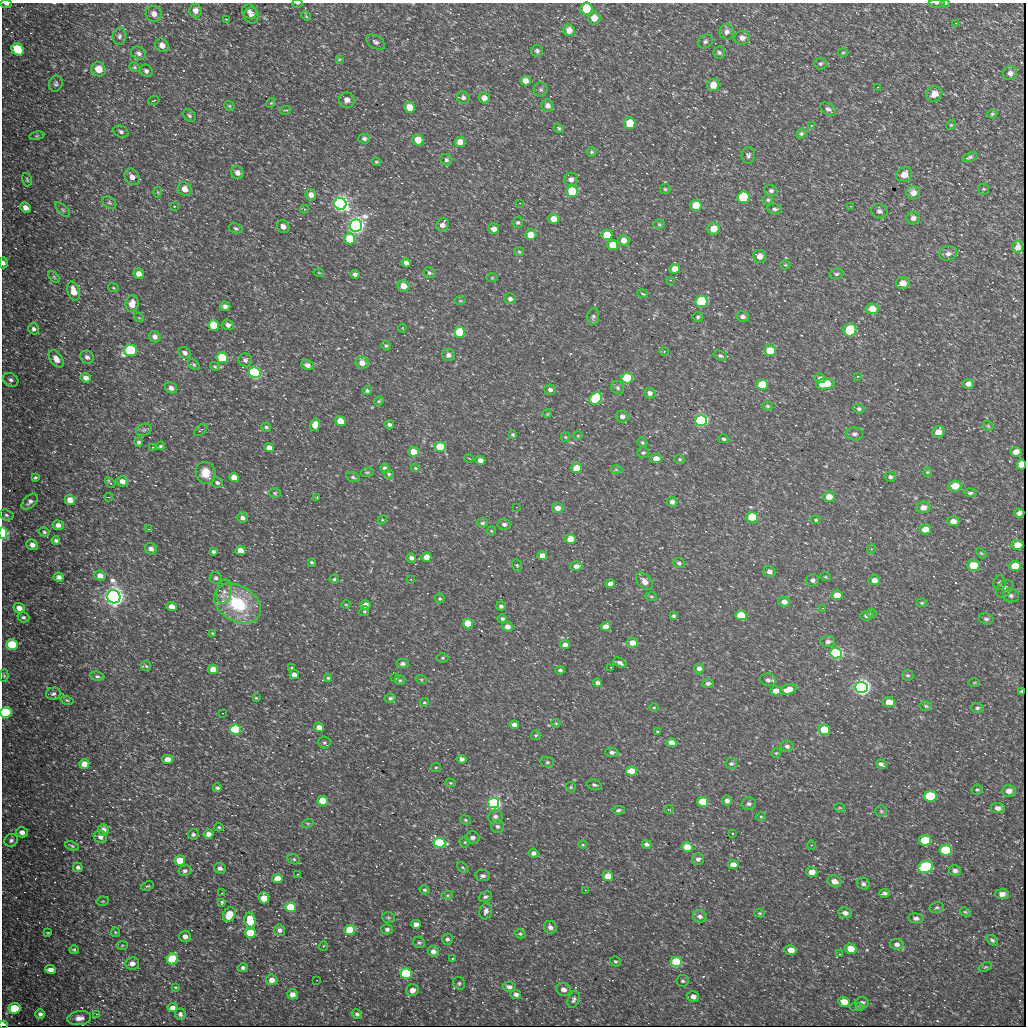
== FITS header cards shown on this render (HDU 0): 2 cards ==
NAXIS1  =                 1024
NAXIS2  =                 1024

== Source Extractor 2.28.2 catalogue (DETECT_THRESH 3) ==
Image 1024 x 1024 px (HDU 0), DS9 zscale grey, 1 PNG px = 1 image px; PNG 1028 x 1028 px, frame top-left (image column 1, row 1024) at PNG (2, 3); each listed source drawn as its Kron ellipse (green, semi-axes under 4 px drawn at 4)
Background 667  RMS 13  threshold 37.8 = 3 sigma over >= 5 px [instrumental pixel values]
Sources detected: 508; of the 508, the 500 brightest by FLUX_AUTO listed and drawn (8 fainter detections omitted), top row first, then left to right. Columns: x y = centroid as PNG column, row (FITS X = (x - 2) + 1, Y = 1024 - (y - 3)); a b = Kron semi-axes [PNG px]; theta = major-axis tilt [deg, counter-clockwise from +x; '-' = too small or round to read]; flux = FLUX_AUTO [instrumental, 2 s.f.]
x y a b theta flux
297 3 5 3 - 7.2e+02
937 3 8 3 0 1.5e+03
945 3 5 3 - 9.1e+02
6 4 6 3 -9 2.1e+03
586 9 6 6 - 1.8e+04
195 10 7 6 - 4.3e+03
249 11 8 7 - 2.8e+03
154 14 8 7 - 5.2e+03
251 16 8 7 - 4.5e+03
306 16 5 4 - 9.8e+02
594 18 6 6 - 7.2e+03
227 19 3 2 - 8.4e+02
956 23 3 2 - 5.9e+02
569 30 6 5 - 6.2e+03
727 32 8 7 - 3.8e+03
119 36 8 7 - 2.8e+03
742 38 8 6 -4 4.3e+03
705 41 8 6 32 2.2e+03
375 42 10 6 -32 2.8e+03
162 45 7 6 - 5.0e+03
18 49 7 5 -47 2.5e+04
537 51 6 6 - 1.9e+03
719 52 6 5 - 1.8e+03
139 53 8 6 -29 3.0e+03
843 53 5 3 - 9.7e+02
339 59 4 3 - 8.5e+02
820 64 6 6 - 1.6e+03
135 67 5 4 - 1.1e+03
99 69 7 7 - 1.2e+04
146 71 7 6 - 2.3e+03
1010 73 7 7 - 3.4e+03
525 81 5 5 - 5.3e+03
56 84 8 6 70 2.2e+03
713 85 6 6 - 9.0e+03
878 87 3 2 - 1.6e+03
541 90 7 7 - 1.9e+03
934 94 8 7 - 7.5e+03
463 97 7 6 - 2.3e+03
484 98 6 5 - 5.1e+03
154 100 6 2 19 7.3e+02
347 100 8 8 - 4.8e+03
271 103 5 4 - 9.2e+02
229 106 6 4 -43 1.2e+03
548 106 6 6 - 3.6e+03
410 107 5 5 - 1.1e+04
828 109 9 5 -34 2.6e+03
286 110 6 3 8 9.9e+02
992 114 5 4 - 1.1e+03
189 116 7 5 -45 1.7e+03
630 123 6 6 - 2.1e+04
811 125 3 2 - 6.9e+02
951 125 5 4 - 9.1e+02
559 128 5 3 - 1.2e+03
121 132 8 5 -25 2.1e+03
801 134 5 4 - 1.4e+03
37 136 7 4 8 1.1e+03
364 139 6 5 - 2.1e+03
418 140 5 5 - 1.3e+04
460 142 5 5 - 7.0e+03
592 152 5 5 - 1.2e+03
748 155 8 6 84 2.3e+03
970 157 8 4 22 1.7e+03
446 160 6 5 - 2.0e+03
376 162 4 3 - 9.4e+02
237 173 6 6 - 4.5e+03
904 175 8 7 - 9.1e+03
132 177 9 7 -56 4.5e+03
571 179 7 6 - 3.4e+03
27 180 7 4 -73 1.4e+03
185 189 7 6 - 7.7e+03
665 189 5 5 - 1.2e+03
984 189 5 5 - 1.0e+03
771 191 7 5 -12 2.0e+03
158 192 5 3 - 7.8e+02
572 192 6 5 - 4.9e+04
913 193 7 7 - 5.1e+03
311 195 5 5 - 4.7e+03
743 197 6 5 - 7.2e+04
768 200 5 5 - 1.4e+03
109 203 7 5 -35 1.7e+03
520 203 3 2 - 7.7e+02
340 204 6 6 - 6.5e+05
696 205 6 5 - 1.9e+04
174 206 3 3 - 1.3e+03
850 206 3 2 - 1.1e+03
26 208 6 4 -42 4.5e+03
304 209 4 4 - 9.8e+02
774 209 7 5 -4 2.0e+03
63 210 9 4 -45 1.8e+03
879 211 8 7 - 2.8e+03
913 218 7 6 - 3.4e+03
553 219 6 5 - 7.5e+03
518 222 5 5 - 1.6e+03
659 224 5 5 - 1.3e+03
442 225 7 5 61 4.1e+03
356 226 6 6 - 7.3e+05
283 227 7 6 - 4.4e+03
236 228 7 5 -22 1.6e+03
494 229 5 5 - 4.8e+03
713 229 6 6 - 1.0e+04
531 235 5 5 - 8.5e+03
607 235 5 5 - 1.5e+04
350 239 5 5 - 2.5e+04
624 240 6 5 - 6.0e+03
613 245 5 5 - 1.3e+04
1018 247 6 5 - 5.2e+03
519 252 5 4 - 9.6e+02
948 254 9 7 12 3.7e+03
760 256 6 6 - 5.9e+03
3 263 6 4 88 2.9e+03
406 263 4 4 - 3.4e+03
785 265 5 4 - 9.1e+02
675 269 5 4 - 7.9e+03
319 273 5 3 - 7.0e+02
429 273 6 5 - 1.6e+03
139 274 5 5 - 5.6e+03
355 274 4 4 - 2.8e+03
836 274 7 5 14 1.8e+03
54 277 7 4 -46 1.3e+03
492 278 5 3 - 7.9e+02
670 280 3 3 - 8.0e+02
903 283 7 6 - 7.1e+03
403 286 6 5 - 8.9e+03
113 288 5 2 - 7.4e+02
74 291 10 6 -73 9.4e+03
643 294 5 2 - 6.9e+02
510 299 6 5 - 2.6e+03
460 301 6 3 0 7.9e+02
701 302 6 5 - 8.6e+04
132 304 8 6 80 6.6e+03
225 306 5 5 - 3.0e+03
872 309 6 5 - 9.9e+03
743 316 6 5 - 2.9e+03
593 317 8 6 82 1.9e+03
698 317 5 5 - 1.4e+03
139 318 5 3 - 6.9e+02
214 325 5 5 - 2.4e+04
228 325 6 5 - 3.2e+03
402 328 4 4 - 7.6e+02
34 329 6 5 - 2.3e+03
850 330 6 6 - 5.6e+04
460 332 5 5 - 3.9e+04
155 337 6 5 - 3.2e+03
386 346 5 4 - 1.4e+03
130 351 6 5 - 1.0e+05
664 351 5 3 - 7.5e+02
770 351 6 5 - 1.8e+04
185 353 6 5 - 2.7e+03
448 355 6 6 - 3.5e+03
720 356 7 5 -20 1.6e+03
87 357 7 6 - 2.9e+03
222 358 5 5 - 6.7e+04
56 359 9 6 -53 6.4e+03
245 360 7 6 - 2.8e+03
362 363 6 6 - 7.1e+03
194 365 7 4 -41 1.3e+03
307 365 6 5 - 4.0e+03
215 366 5 4 - 1.1e+03
255 372 6 5 - 2.4e+05
858 376 4 3 - 1.7e+03
86 378 5 4 - 4.3e+03
627 378 5 5 - 4.0e+04
820 378 6 5 - 2.0e+03
11 380 8 6 -30 2.9e+03
825 384 9 5 7 1.8e+04
968 384 5 5 - 3.8e+03
762 385 6 5 - 2.8e+04
171 388 6 5 - 3.9e+03
618 388 7 6 - 2.0e+03
550 390 6 5 - 2.6e+03
367 391 4 4 - 1.5e+03
650 393 6 5 - 3.3e+03
596 399 7 5 47 9.5e+04
379 401 5 4 - 1.0e+03
767 406 5 4 - 1.1e+03
859 409 5 4 - 1.6e+03
547 414 4 3 - 6.7e+02
622 417 6 6 - 3.6e+03
340 421 5 4 - 1.8e+04
701 421 6 5 - 2.4e+05
315 425 6 5 - 8.6e+03
389 425 5 4 - 2.5e+03
988 426 6 4 -46 1.2e+03
266 427 5 4 - 1.5e+03
144 430 8 6 20 2.3e+03
200 430 8 2 40 7.1e+02
938 432 6 5 - 7.3e+03
854 434 9 6 -3 2.8e+03
513 435 4 4 - 1.3e+03
578 436 5 3 - 7.1e+02
565 437 5 4 - 9.6e+02
724 439 5 4 - 1.5e+03
139 442 5 4 - 1.6e+03
642 442 5 4 - 1.3e+03
160 446 4 3 - 1.3e+03
152 447 3 3 - 9.1e+02
440 447 5 5 - 3.3e+04
269 448 5 4 - 5.3e+03
413 452 5 5 - 1.1e+04
1016 452 5 4 - 6.0e+03
643 453 6 5 - 1.6e+03
469 458 5 3 - 6.1e+02
656 458 5 4 - 6.5e+03
680 459 5 4 - 1.2e+03
480 460 5 4 - 6.4e+03
1021 464 5 4 - 6.3e+03
385 468 5 4 - 2.4e+03
415 468 4 3 - 8.3e+02
577 468 5 5 - 2.0e+04
616 469 6 4 0 1.1e+03
367 472 6 3 7 1.1e+03
927 472 5 4 - 9.2e+02
206 473 11 9 -67 1.4e+04
389 474 5 4 - 1.3e+03
353 477 7 4 -20 1.7e+03
890 477 6 5 - 2.0e+03
35 478 4 3 - 1.2e+03
234 478 5 4 - 1.1e+04
122 481 6 5 - 5.0e+03
110 482 6 3 -45 1.4e+03
217 483 6 5 - 2.0e+03
955 486 6 5 - 1.4e+04
275 493 6 4 -1 1.2e+03
970 493 6 4 -4 1.8e+03
108 497 4 3 - 7.5e+02
317 497 3 2 - 5.9e+02
829 497 6 5 - 7.0e+03
70 500 5 5 - 6.9e+03
30 502 10 6 43 3.1e+03
672 502 5 5 - 3.7e+03
516 507 2 2 - 5.9e+02
923 507 7 5 7 5.8e+03
558 508 6 5 - 5.4e+03
1019 513 5 4 - 2.1e+03
6 515 7 5 -18 2.0e+03
752 517 6 5 - 5.6e+04
242 518 5 5 - 3.3e+03
382 520 5 3 - 8.0e+02
816 520 4 3 - 1.1e+03
953 521 6 5 - 5.8e+03
482 523 6 4 8 1.8e+03
504 524 7 5 -6 2.6e+03
58 525 6 5 - 4.2e+03
148 529 3 3 - 7.1e+02
925 529 6 5 - 8.5e+03
491 531 5 3 - 7.1e+02
44 532 5 4 - 1.5e+03
3 533 6 3 -89 5.9e+04
571 539 5 5 - 1.4e+04
56 540 4 3 - 1.9e+03
32 545 6 5 - 4.3e+03
1017 545 6 5 - 8.3e+03
151 549 6 5 - 4.3e+03
871 549 5 3 - 8.0e+02
213 551 4 3 - 2.0e+03
240 551 5 4 - 1.2e+04
981 553 6 4 -44 1.0e+03
542 556 5 4 - 7.0e+03
426 557 5 4 - 8.4e+03
411 558 5 4 - 3.2e+03
311 562 4 3 - 1.1e+03
679 563 6 5 - 1.9e+03
517 565 6 5 - 1.2e+03
973 565 6 5 - 2.0e+04
576 566 6 5 - 4.6e+03
1015 566 6 5 - 1.6e+04
769 572 6 5 - 3.4e+03
100 575 6 5 - 5.6e+03
59 577 5 4 - 2.8e+03
825 577 5 3 - 8.9e+02
216 578 6 6 - 1.8e+03
334 579 4 4 - 1.3e+03
410 579 4 3 - 8.6e+02
812 580 6 6 - 2.7e+03
874 580 6 5 - 5.4e+03
644 581 10 6 -47 5.1e+03
610 583 5 4 - 4.1e+03
1000 583 7 6 - 2.1e+03
1005 589 10 7 51 3.2e+03
224 592 12 7 80 6.0e+03
837 595 5 4 - 1.2e+04
1011 595 8 6 -15 2.6e+03
651 596 6 4 -2 1.1e+03
114 597 7 6 - 1.1e+06
440 598 5 5 - 1.2e+03
784 602 6 5 - 5.1e+03
922 603 5 4 - 8.7e+02
237 604 25 18 -31 5.3e+04
346 605 5 3 - 7.1e+02
365 605 5 5 - 5.7e+03
501 606 5 4 - 2.6e+03
171 607 5 4 - 7.5e+03
19 608 5 5 - 6.4e+03
822 608 3 2 - 1.1e+03
364 611 5 4 - 1.1e+03
871 614 5 3 - 6.9e+02
741 615 6 5 - 3.7e+04
674 616 4 4 - 1.3e+03
867 616 6 5 - 2.6e+03
23 617 6 5 - 1.9e+03
502 619 4 4 - 1.8e+03
986 619 7 5 -17 2.0e+03
468 623 5 4 - 2.0e+04
507 627 5 5 - 4.9e+03
606 627 5 4 - 8.4e+03
213 633 4 3 - 8.5e+02
828 642 7 5 5 2.7e+03
632 643 6 5 - 9.9e+03
565 644 5 4 - 4.2e+03
12 645 6 5 - 3.8e+04
836 653 6 5 - 1.8e+05
443 658 6 4 0 1.3e+03
402 663 6 4 0 2.6e+03
620 663 7 4 -26 2.6e+03
146 666 5 5 - 1.3e+03
610 667 3 2 - 6.5e+02
292 668 4 3 - 1.0e+03
699 668 5 5 - 3.3e+03
213 669 5 4 - 1.1e+04
560 670 5 4 - 1.8e+03
294 675 5 4 - 5.9e+03
908 675 5 5 - 1.6e+03
4 676 6 4 -89 1.3e+03
97 676 7 4 -9 1.7e+03
395 677 3 3 - 1.3e+03
328 678 4 4 - 1.1e+03
421 679 6 3 -19 9.4e+02
400 680 5 4 - 1.2e+03
768 680 8 6 -11 3.8e+03
974 682 6 4 1 1.0e+03
598 683 4 4 - 3.0e+03
708 683 5 4 - 2.4e+03
861 687 6 5 - 6.2e+05
788 689 8 5 17 9.4e+03
776 691 5 4 - 7.9e+03
1021 691 3 2 - 9.7e+02
53 694 7 6 - 2.3e+03
256 698 4 3 - 9.1e+02
390 698 5 4 - 1.8e+03
67 700 6 4 -15 1.3e+03
424 702 4 4 - 9.0e+02
889 702 6 5 - 9.6e+03
926 706 6 4 -16 1.3e+03
654 707 5 3 - 7.7e+02
977 708 6 5 - 1.6e+03
6 713 5 5 - 8.9e+04
222 713 2 2 - 6.3e+02
556 723 4 4 - 8.8e+02
514 725 5 4 - 6.3e+03
319 727 5 4 - 5.4e+03
236 729 5 5 - 1.2e+05
824 730 6 5 - 2.5e+04
658 732 3 2 - 9.1e+02
536 735 5 5 - 1.1e+03
324 743 6 6 - 1.6e+03
671 743 5 4 - 9.3e+03
787 746 6 5 - 2.6e+03
612 752 6 5 - 2.7e+03
776 753 5 5 - 1.1e+03
168 759 5 4 - 9.5e+03
461 759 5 4 - 3.4e+03
547 762 7 5 -14 1.5e+03
84 764 5 5 - 7.2e+03
731 764 6 5 - 1.8e+03
881 764 5 4 - 2.5e+03
436 767 5 4 - 9.4e+02
631 771 5 4 - 1.7e+04
450 783 5 4 - 9.4e+02
594 785 8 5 -15 1.9e+03
571 787 5 5 - 1.1e+03
217 788 4 3 - 1.6e+03
977 790 5 5 - 1.4e+03
1009 791 7 6 - 4.8e+03
930 796 6 5 - 7.5e+04
323 801 5 5 - 2.6e+04
727 801 5 5 - 3.1e+03
703 802 5 5 - 3.6e+04
494 803 5 5 - 3.2e+05
749 804 7 6 - 2.6e+03
840 808 5 3 - 8.9e+02
998 808 7 5 -7 3.9e+03
618 810 6 4 10 1.7e+03
669 810 5 3 - 6.3e+02
881 811 6 5 - 1.5e+03
495 817 7 7 - 3.0e+03
761 817 5 3 - 8.0e+02
465 820 5 4 - 1.2e+03
308 823 6 4 18 9.9e+02
497 826 6 6 - 2.5e+03
219 827 5 4 - 1.0e+03
103 830 6 5 - 6.6e+03
22 832 6 5 - 4.2e+03
732 833 3 3 - 1.3e+03
193 834 5 5 - 2.0e+03
208 834 5 4 - 4.8e+03
100 837 7 6 - 3.4e+03
472 837 7 6 - 3.9e+03
11 840 7 6 - 2.4e+03
925 840 6 5 - 3.0e+04
465 842 5 5 - 1.2e+03
439 843 6 5 - 1.0e+05
647 844 5 4 - 2.4e+03
583 845 4 3 - 7.0e+02
811 845 4 3 - 7.0e+02
72 846 7 4 -23 1.4e+03
687 847 5 4 - 1.9e+04
946 850 6 5 - 7.1e+04
533 853 5 4 - 2.9e+03
294 859 6 5 - 1.4e+03
698 859 6 5 - 2.8e+03
180 860 5 5 - 1.4e+04
733 864 5 4 - 7.5e+03
78 867 5 4 - 2.1e+03
463 867 6 3 -39 1.0e+03
926 867 8 6 19 1.1e+05
220 868 6 5 - 2.7e+03
955 870 6 5 - 3.2e+03
185 871 6 5 - 2.3e+03
812 872 6 5 - 7.2e+03
298 875 4 2 - 6.1e+02
483 876 7 5 -7 3.0e+03
608 876 5 5 - 1.4e+04
277 878 5 4 - 9.5e+03
834 881 7 5 -19 6.1e+03
863 884 6 6 - 2.3e+03
147 886 6 4 24 1.1e+03
425 890 5 4 - 1.4e+03
586 890 2 2 - 6.4e+02
221 893 3 2 - 7.4e+02
884 893 5 4 - 2.2e+03
1002 894 6 5 - 4.6e+03
448 895 5 4 - 9.8e+02
485 897 7 5 23 1.9e+03
264 898 5 5 - 1.7e+04
103 901 6 4 11 1.1e+03
222 902 4 3 - 1.4e+03
290 907 5 5 - 4.5e+04
937 908 7 5 12 1.6e+03
486 911 8 6 72 3.8e+03
965 912 6 4 -28 1.1e+03
760 913 5 4 - 1.0e+03
845 913 7 5 -7 3.6e+03
229 915 8 5 60 1.6e+04
700 916 7 6 - 3.2e+03
388 918 6 5 - 1.4e+03
916 918 7 5 -7 2.6e+03
250 920 8 5 -82 2.0e+04
416 924 5 4 - 4.2e+03
550 927 7 6 - 3.5e+03
387 929 6 5 - 2.1e+03
279 930 6 5 - 2.7e+03
350 930 5 5 - 2.8e+04
115 932 5 4 - 9.4e+02
48 933 4 3 - 9.9e+02
250 933 5 5 - 3.5e+04
520 934 5 4 - 1.3e+03
185 936 6 5 - 4.2e+03
447 939 5 5 - 2.1e+03
992 940 6 4 -37 1.5e+03
419 943 6 5 - 1.3e+03
897 944 7 5 -8 3.3e+03
122 945 6 4 2 9.9e+02
323 946 5 3 - 7.2e+02
851 949 6 5 - 1.1e+04
74 950 5 4 - 1.4e+03
791 950 6 5 - 8.4e+03
433 951 5 5 - 4.3e+03
839 954 3 2 - 9.4e+02
453 958 3 2 - 1.2e+03
172 959 6 5 - 5.9e+04
615 961 5 5 - 1.2e+03
676 962 6 5 - 5.6e+04
132 963 7 6 - 4.8e+03
985 967 7 4 22 1.1e+03
243 968 5 4 - 2.1e+03
51 970 5 4 - 5.1e+03
406 973 5 5 - 7.4e+04
272 980 5 5 - 6.8e+03
316 980 3 2 - 1.5e+03
683 981 6 6 - 1.7e+03
459 983 6 6 - 1.5e+03
175 987 4 3 - 8.3e+02
509 987 6 4 -8 3.3e+03
563 989 7 6 - 4.4e+03
412 990 6 6 - 5.2e+03
292 994 5 5 - 5.7e+03
516 994 5 4 - 2.9e+03
693 997 6 5 - 3.8e+03
574 999 9 5 70 2.2e+03
844 1002 6 5 - 9.9e+03
862 1003 7 6 - 3.5e+03
857 1007 7 4 0 1.6e+03
14 1008 6 5 - 3.2e+04
172 1008 5 4 - 4.4e+03
40 1014 5 4 - 2.3e+03
96 1014 3 3 - 5.9e+02
180 1014 6 5 - 2.4e+03
357 1014 5 4 - 1.9e+03
79 1018 12 7 6 5.5e+03
3 1024 4 3 - 4.1e+03
At the frame edge (FLAGS 8, measured only in part): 8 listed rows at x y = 297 3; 937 3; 945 3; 6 4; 3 263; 3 533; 6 713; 3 1024
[8 fainter detections neither listed nor drawn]